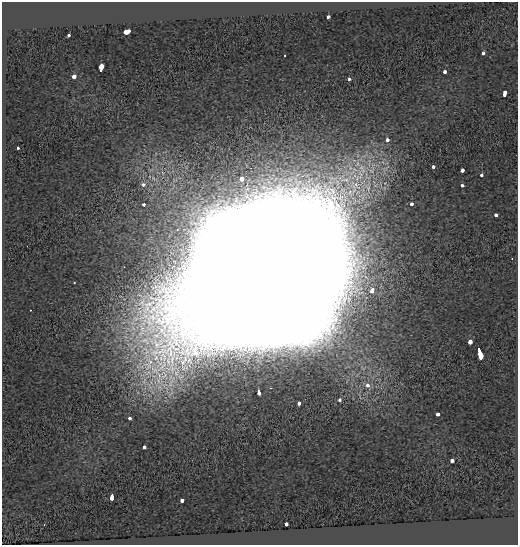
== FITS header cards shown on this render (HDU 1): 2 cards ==
NAXIS1  =                  516
NAXIS2  =                  543

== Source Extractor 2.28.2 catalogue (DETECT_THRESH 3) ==
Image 516 x 543 px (HDU 1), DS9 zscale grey, 1 PNG px = 1 image px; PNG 520 x 547 px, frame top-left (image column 1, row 543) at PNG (2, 2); no overlay
Background 0.102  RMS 0.12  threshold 0.366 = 3 sigma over >= 5 px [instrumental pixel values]
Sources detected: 38; all 38 listed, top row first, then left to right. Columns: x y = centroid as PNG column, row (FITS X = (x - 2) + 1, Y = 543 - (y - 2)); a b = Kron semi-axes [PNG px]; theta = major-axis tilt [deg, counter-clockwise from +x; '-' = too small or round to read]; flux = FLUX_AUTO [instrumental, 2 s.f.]
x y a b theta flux
328 17 3 3 - 4.5e+02
128 31 5 3 - 1.7e+03
69 35 3 3 - 1.1e+02
483 53 3 3 - 5.5e+01
285 56 3 3 - 1.6e+01
101 68 6 3 75 4.9e+02
445 72 4 3 - 8.4e+01
74 77 4 3 - 1.2e+02
349 79 3 3 - 1.2e+02
504 93 5 3 - 2.1e+02
387 140 3 3 - 6.8e+01
17 148 3 3 - 7.7e+01
433 166 4 3 - 5.3e+01
462 170 4 3 - 9.1e+01
482 175 3 3 - 5.2e+02
242 179 4 4 - 1.2e+02
143 184 3 3 - 5.4e+01
462 185 3 3 - 8.5e+01
412 203 4 3 - 9.4e+01
144 204 3 3 - 5.4e+01
495 215 3 3 - 1.3e+02
512 259 2 2 - 4.1e+00
264 277 56 52 36 2.5e+06
372 290 4 3 - 4.2e+02
30 310 2 2 - 5.0e+00
470 342 3 3 - 3.1e+02
480 355 9 3 -69 1.6e+03
367 385 5 4 - 5.7e+01
259 392 4 3 - 2.7e+02
339 400 3 3 - 6.5e+01
299 403 4 3 - 6.6e+01
438 414 3 3 - 1.6e+02
130 418 3 3 - 8.3e+01
144 447 4 3 - 7.2e+01
452 460 3 3 - 1.2e+02
112 497 5 3 - 5.7e+02
182 501 3 3 - 1.2e+02
286 524 3 3 - 1.8e+02